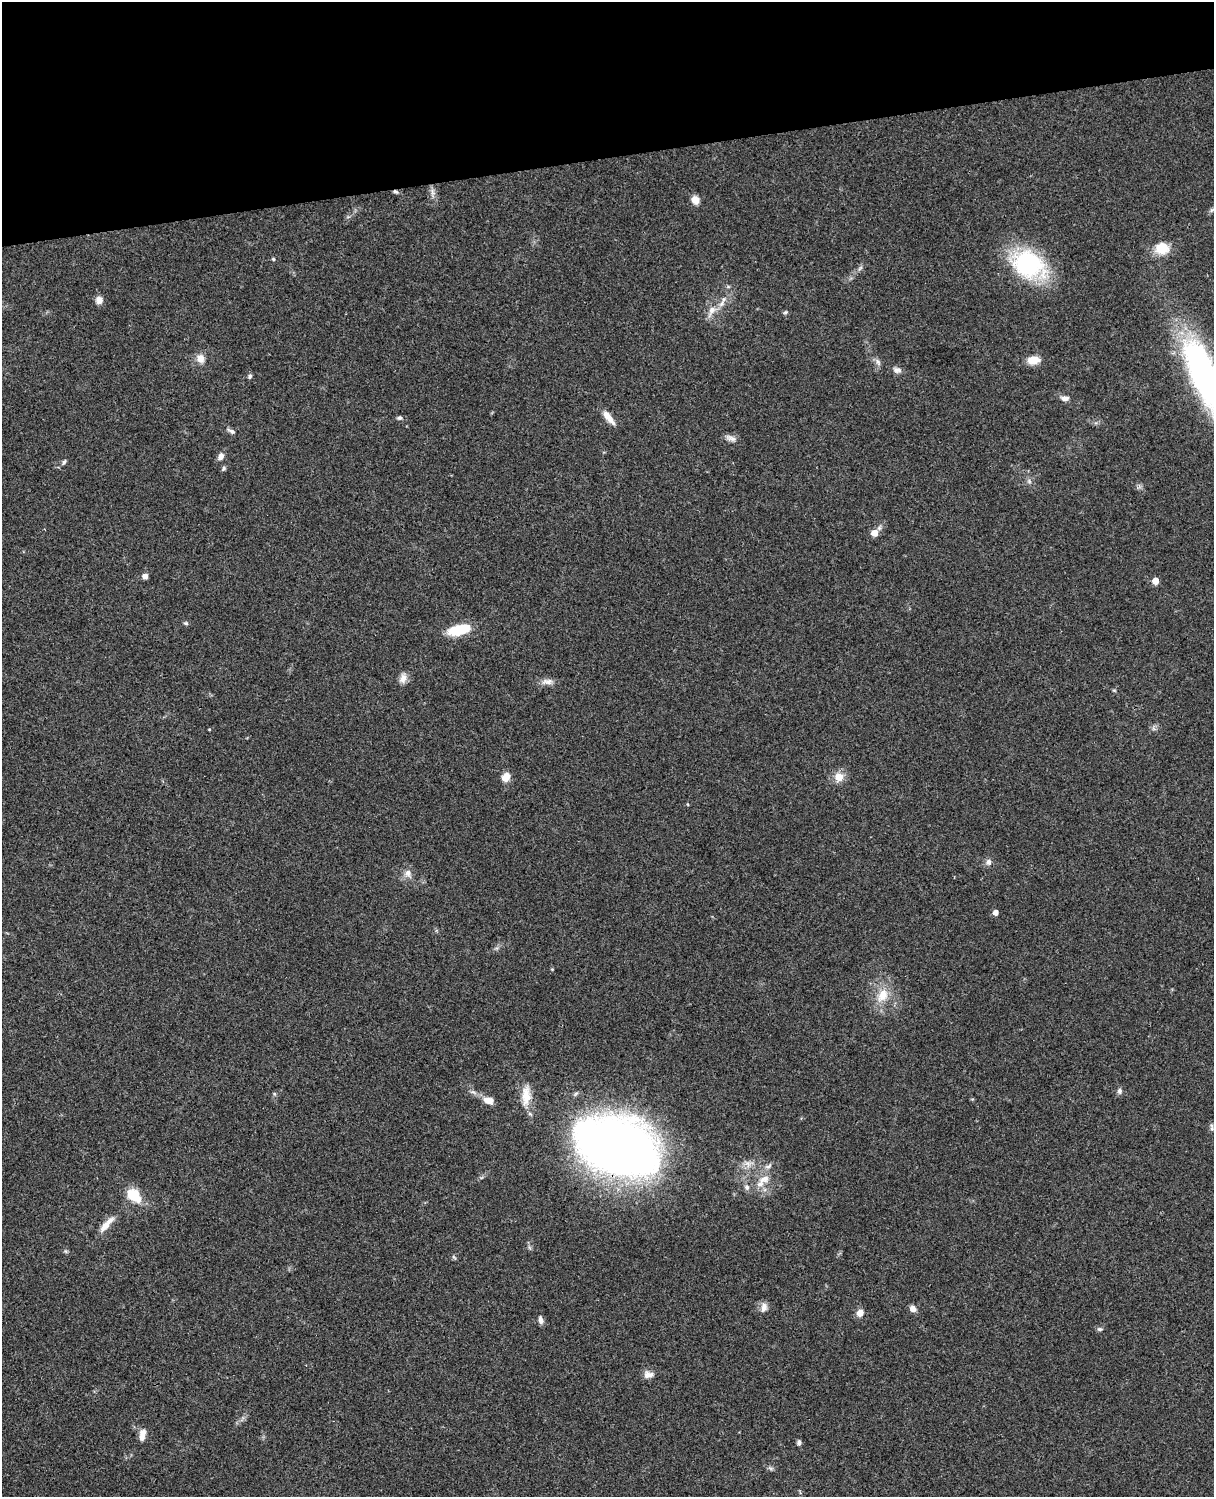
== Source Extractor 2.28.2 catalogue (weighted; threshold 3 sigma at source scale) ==
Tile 3 of 4 x 3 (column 3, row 1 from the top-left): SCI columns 2544-3755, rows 3265-4759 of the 5085 x 4923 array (HDU 1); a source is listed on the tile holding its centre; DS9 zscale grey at full resolution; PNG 1216 x 1499 px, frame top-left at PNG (2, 2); no overlay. Shown black and unused: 10% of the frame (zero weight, under 3 of 4 exposures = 6% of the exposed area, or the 3 px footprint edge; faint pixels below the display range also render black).
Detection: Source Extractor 2.28.2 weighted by HDU 2 'WHT'; one run over the whole footprint, this tile lists its part. Background 0.106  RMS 0.0065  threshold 0.0292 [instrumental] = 3 sigma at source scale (4.5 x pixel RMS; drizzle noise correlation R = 1.50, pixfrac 1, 0.05/0.05 arcsec/px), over >= 5 px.
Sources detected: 61; all 61 listed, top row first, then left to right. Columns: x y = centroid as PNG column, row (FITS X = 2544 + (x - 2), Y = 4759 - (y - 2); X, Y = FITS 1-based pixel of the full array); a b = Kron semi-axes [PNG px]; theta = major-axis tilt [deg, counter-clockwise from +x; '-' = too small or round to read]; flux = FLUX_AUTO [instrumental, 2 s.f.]
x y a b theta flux
395 192 7 4 -23 1.3
433 192 12 6 -85 2.7
695 200 8 7 - 6.2
1212 210 9 3 45 1.2
1162 248 17 14 -4 12
273 259 4 4 - 0.69
1028 264 29 22 -30 88
860 268 8 4 45 1.4
99 300 9 8 - 3.7
722 303 11 7 51 3.8
712 310 13 8 59 5.2
785 312 6 4 22 1.1
200 358 12 10 -70 5
1033 360 15 9 6 7.5
878 362 11 6 -61 2.3
897 370 12 8 -13 2.8
1203 375 97 28 -69 180
250 376 6 5 - 1.3
1065 398 10 6 -5 3
608 417 22 7 -52 6.3
400 418 8 5 1 1.5
231 431 11 5 -26 2
730 438 16 7 -19 3.2
221 456 9 6 65 3.4
64 462 7 4 68 1.2
224 468 7 5 73 1.1
1029 481 6 5 - 1.3
875 533 8 5 47 8.4
145 576 6 5 - 3
1155 581 5 4 - 9.5
186 623 6 5 - 1.2
459 630 25 10 13 21
403 678 12 9 62 4.1
547 682 17 8 4 4.1
209 729 4 3 - 0.5
505 777 11 8 61 6
839 777 11 11 - 7.1
988 862 8 8 - 2.7
408 873 13 8 -68 4
995 912 4 4 - 4
882 995 21 13 61 13
1119 1091 7 6 - 1.9
526 1096 31 11 87 11
488 1100 13 8 -15 5.6
1212 1127 11 5 -81 1.5
618 1147 84 52 -19 500
768 1166 11 6 37 2.5
763 1179 17 10 15 7.9
747 1187 8 7 - 2.3
134 1195 18 11 -43 17
105 1226 21 7 47 7.3
65 1251 6 4 -70 0.9
454 1257 7 3 -52 0.89
764 1308 13 8 80 3.8
913 1309 7 6 - 3.8
860 1313 8 7 - 4.5
540 1320 10 6 -78 2.5
1099 1329 7 5 0 1.3
649 1374 14 9 3 4.1
142 1435 14 7 79 5.3
799 1442 6 5 - 1.6
Overlapping masked pixels (flux is a lower limit): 2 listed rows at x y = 395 192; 618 1147
Isophote crosses this tile's border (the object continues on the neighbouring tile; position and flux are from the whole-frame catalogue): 1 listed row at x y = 1203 375